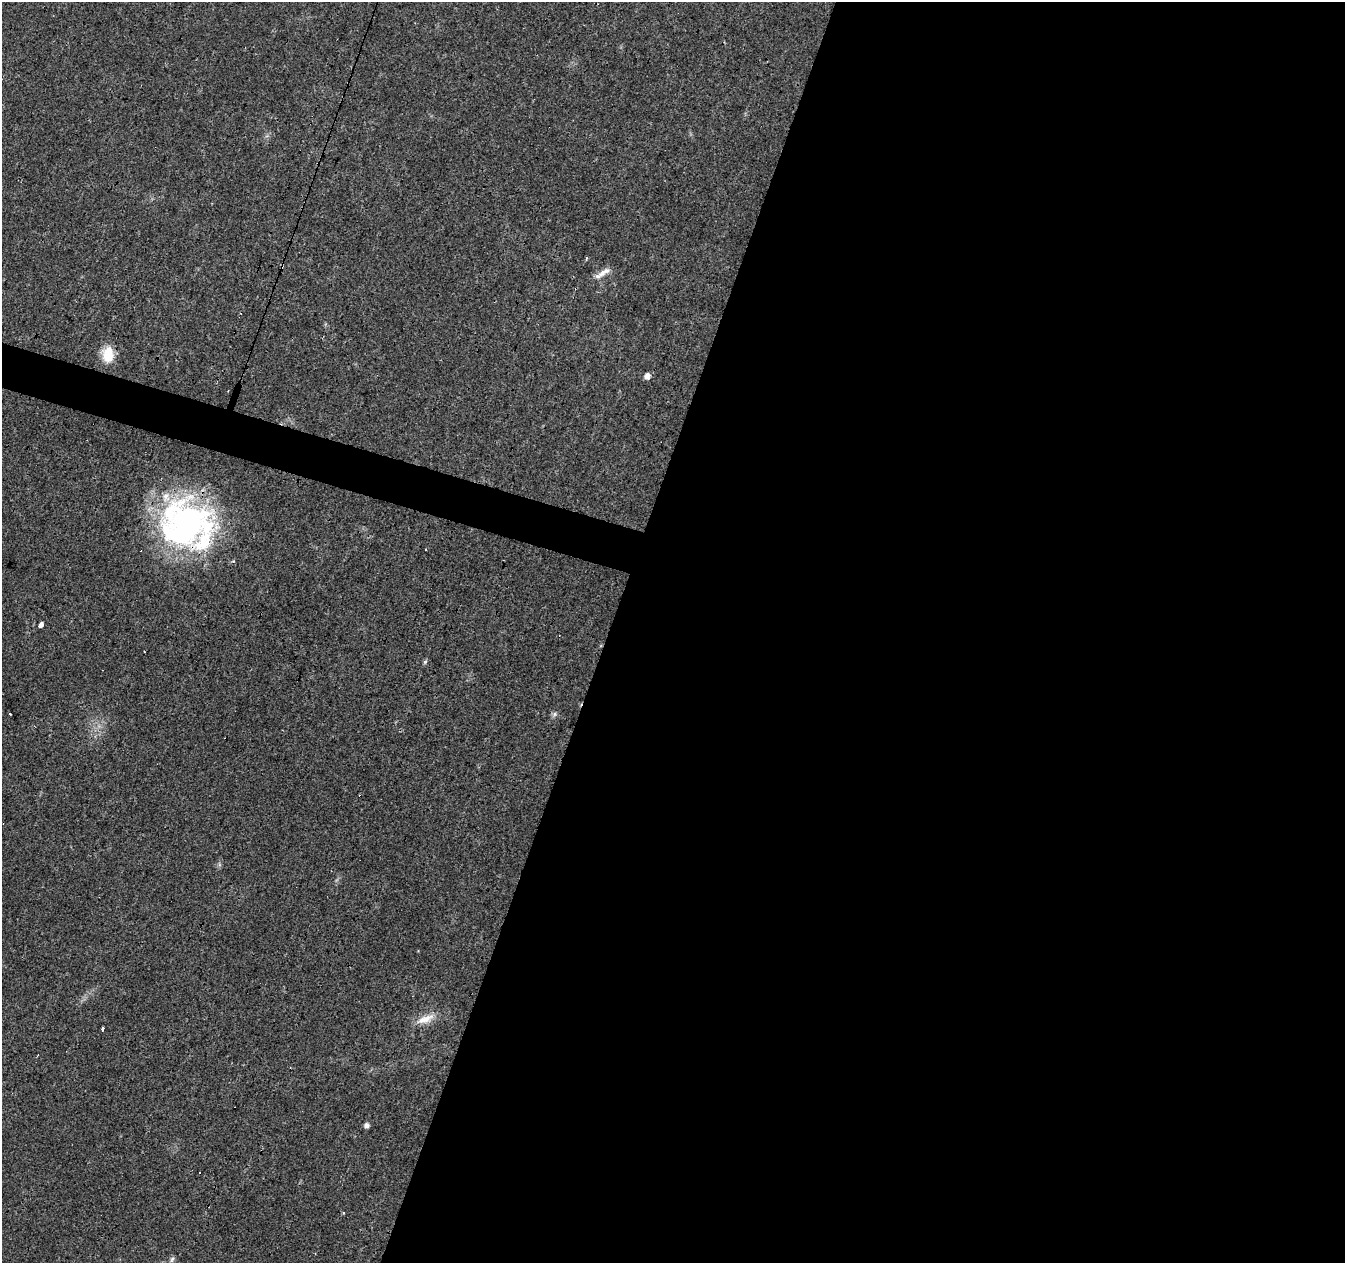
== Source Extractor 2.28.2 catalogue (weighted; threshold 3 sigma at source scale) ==
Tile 12 of 4 x 4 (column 4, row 3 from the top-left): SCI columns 4030-5372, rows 1474-2734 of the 5378 x 5534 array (HDU 1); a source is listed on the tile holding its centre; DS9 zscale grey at full resolution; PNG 1347 x 1265 px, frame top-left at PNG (2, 2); no overlay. Shown black and unused: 57% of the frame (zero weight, under 3 of 4 exposures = <1% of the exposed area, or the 3 px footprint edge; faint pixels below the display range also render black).
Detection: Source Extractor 2.28.2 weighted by HDU 2 'WHT'; one run over the whole footprint, this tile lists its part. Background 0.0259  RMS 0.0032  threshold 0.0142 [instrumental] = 3 sigma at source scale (4.5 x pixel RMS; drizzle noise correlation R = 1.50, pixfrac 1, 0.0396/0.0396 arcsec/px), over >= 5 px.
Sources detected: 20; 1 inside a brighter object's white glare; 4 cosmic-ray / hot-pixel residue — not listed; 3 inside a brighter listed object's ellipse — not listed separately; the other 12 listed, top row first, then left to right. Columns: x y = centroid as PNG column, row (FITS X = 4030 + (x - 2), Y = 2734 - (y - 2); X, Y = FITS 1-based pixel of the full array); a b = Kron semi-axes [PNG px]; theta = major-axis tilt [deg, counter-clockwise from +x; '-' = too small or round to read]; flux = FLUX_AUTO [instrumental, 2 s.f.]
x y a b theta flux
587 258 5 3 - 0.38
604 272 23 6 31 2.4
108 354 17 13 -88 7
647 376 6 6 - 2
187 524 61 48 36 74
41 625 4 3 - 14
425 662 6 5 - 0.52
555 714 6 6 - 0.74
425 1019 28 10 21 4.6
103 1029 4 3 - 3
366 1125 5 5 - 1.4
172 1259 9 5 68 0.72